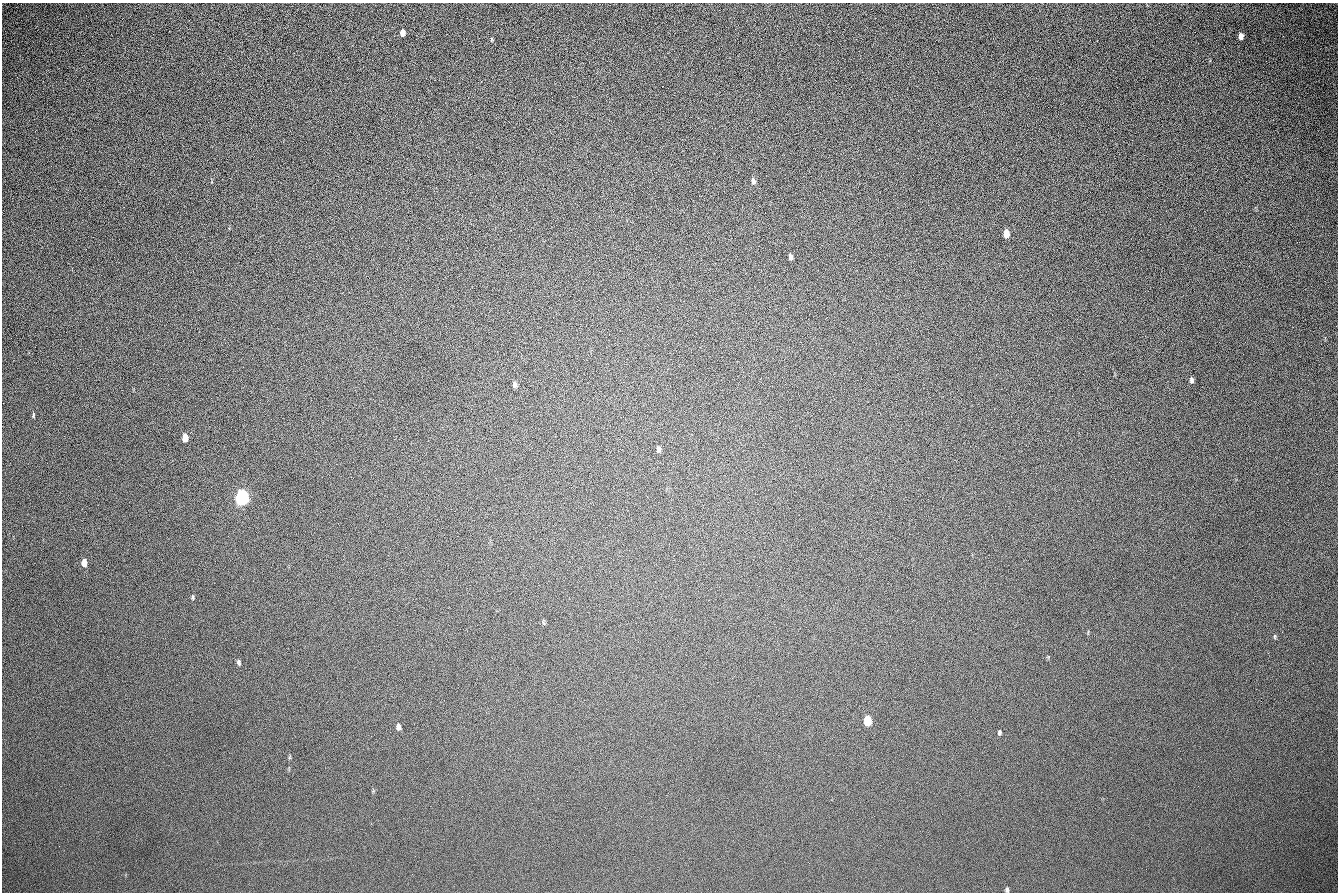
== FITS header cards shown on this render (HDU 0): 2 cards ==
NAXIS1  =                 1336 / length of data axis 1
NAXIS2  =                  890 / length of data axis 2

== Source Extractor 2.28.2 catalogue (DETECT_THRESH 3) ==
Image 1336 x 890 px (HDU 0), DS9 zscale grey, 1 PNG px = 1 image px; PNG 1340 x 894 px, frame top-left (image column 1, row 890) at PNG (2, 3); no overlay
Background 262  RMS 23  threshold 67.6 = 3 sigma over >= 5 px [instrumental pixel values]
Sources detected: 22; all 22 listed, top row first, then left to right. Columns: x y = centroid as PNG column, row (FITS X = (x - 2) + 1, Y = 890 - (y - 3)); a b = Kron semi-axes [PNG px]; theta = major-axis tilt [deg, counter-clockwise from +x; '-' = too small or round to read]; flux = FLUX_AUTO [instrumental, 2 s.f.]
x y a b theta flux
402 33 6 4 -87 8600
1241 36 6 4 90 7500
492 39 6 3 90 1400
753 181 8 5 -77 4900
1006 234 7 4 -84 15000
790 257 5 3 - 4100
1191 380 7 5 -77 3800
514 384 6 4 -84 3800
33 415 6 3 -90 2000
185 438 6 4 -87 16000
658 449 7 5 -84 3800
242 498 8 5 -88 660000
84 563 6 4 -88 18000
193 598 6 3 -84 1900
543 623 9 3 -69 1800
1275 637 7 3 -90 1800
239 662 7 5 -77 3600
867 721 7 5 88 38000
398 727 7 5 -83 5400
999 733 6 4 73 2500
567 801 2 2 - 980
1007 890 6 4 88 2700
At the frame edge (FLAGS 8, measured only in part): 1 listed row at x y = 1007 890